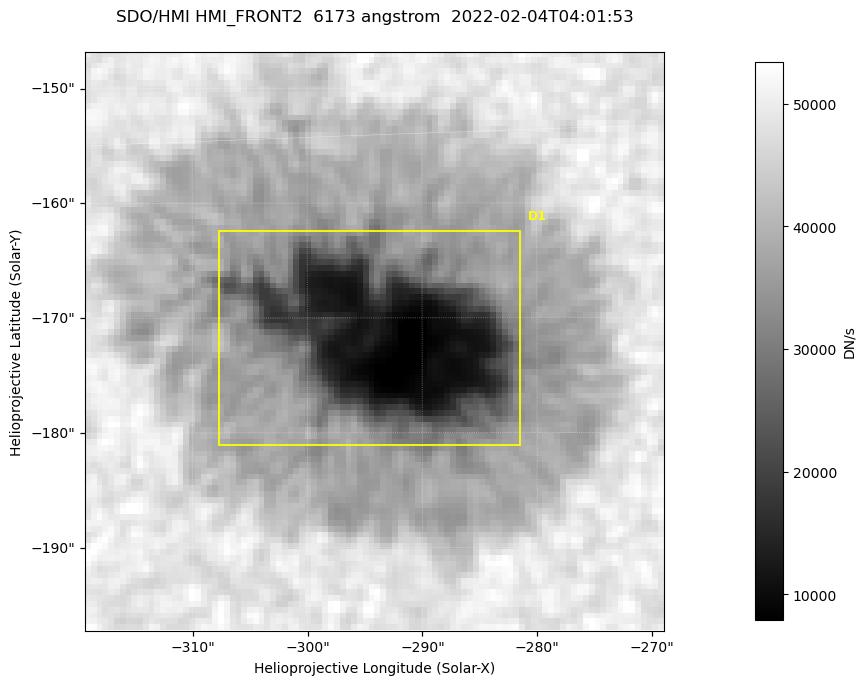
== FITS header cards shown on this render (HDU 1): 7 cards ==
TELESCOP= 'SDO/HMI '           / Telescope
INSTRUME= 'HMI_FRONT2'         / For HMI: HMI_SIDE1, HMI_FRONT2, or HMI_COMBINED
WAVELNTH=                6173. / [angstrom] Wavelength
DATE-OBS= '2022-02-04T04:01:53.500' / [ISO] Observation date {DATE__OBS}
CTYPE1  = 'HPLN-TAN'           / CTYPE1: HPLN
CTYPE2  = 'HPLT-TAN'           / CTYPE2: HPLT
BUNIT   = 'DN/s    '           / Physical Units

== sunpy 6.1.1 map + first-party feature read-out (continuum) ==
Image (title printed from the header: SDO/HMI HMI_FRONT2  6173 angstrom  2022-02-04T04:01:53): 100 x 100 px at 0.504 arcsec/px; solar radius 973 arcsec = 1931 px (partial field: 0.1% of the solar disc is inside the frame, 100% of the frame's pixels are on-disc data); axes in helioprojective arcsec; data unit DN/s (BUNIT, on the colour bar)
Orientation: roll -0.0702 deg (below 1 deg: not rotated)
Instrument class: CONTINUUM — white-light / continuum photospheric image (CONTENT/OBS_TYPE)
Dark features (sunspots / pores): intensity divided by the frame's on-disc median (partial field: no limb-darkening profile); reference = the frame's on-disc median (the 8%-of-disc-diameter window exceeds this field); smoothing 3 px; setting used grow <= 0.7, no closing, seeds <= 0.7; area >= 9 px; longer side >= 3 px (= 1.5 arcsec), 3 px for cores <= 0.7; partial field; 1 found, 1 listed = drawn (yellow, D1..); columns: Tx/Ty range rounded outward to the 2 arcsec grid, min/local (2 s.f., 1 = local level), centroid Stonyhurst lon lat
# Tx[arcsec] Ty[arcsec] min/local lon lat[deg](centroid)
D1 -308..-280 -182..-162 0.15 -18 -16